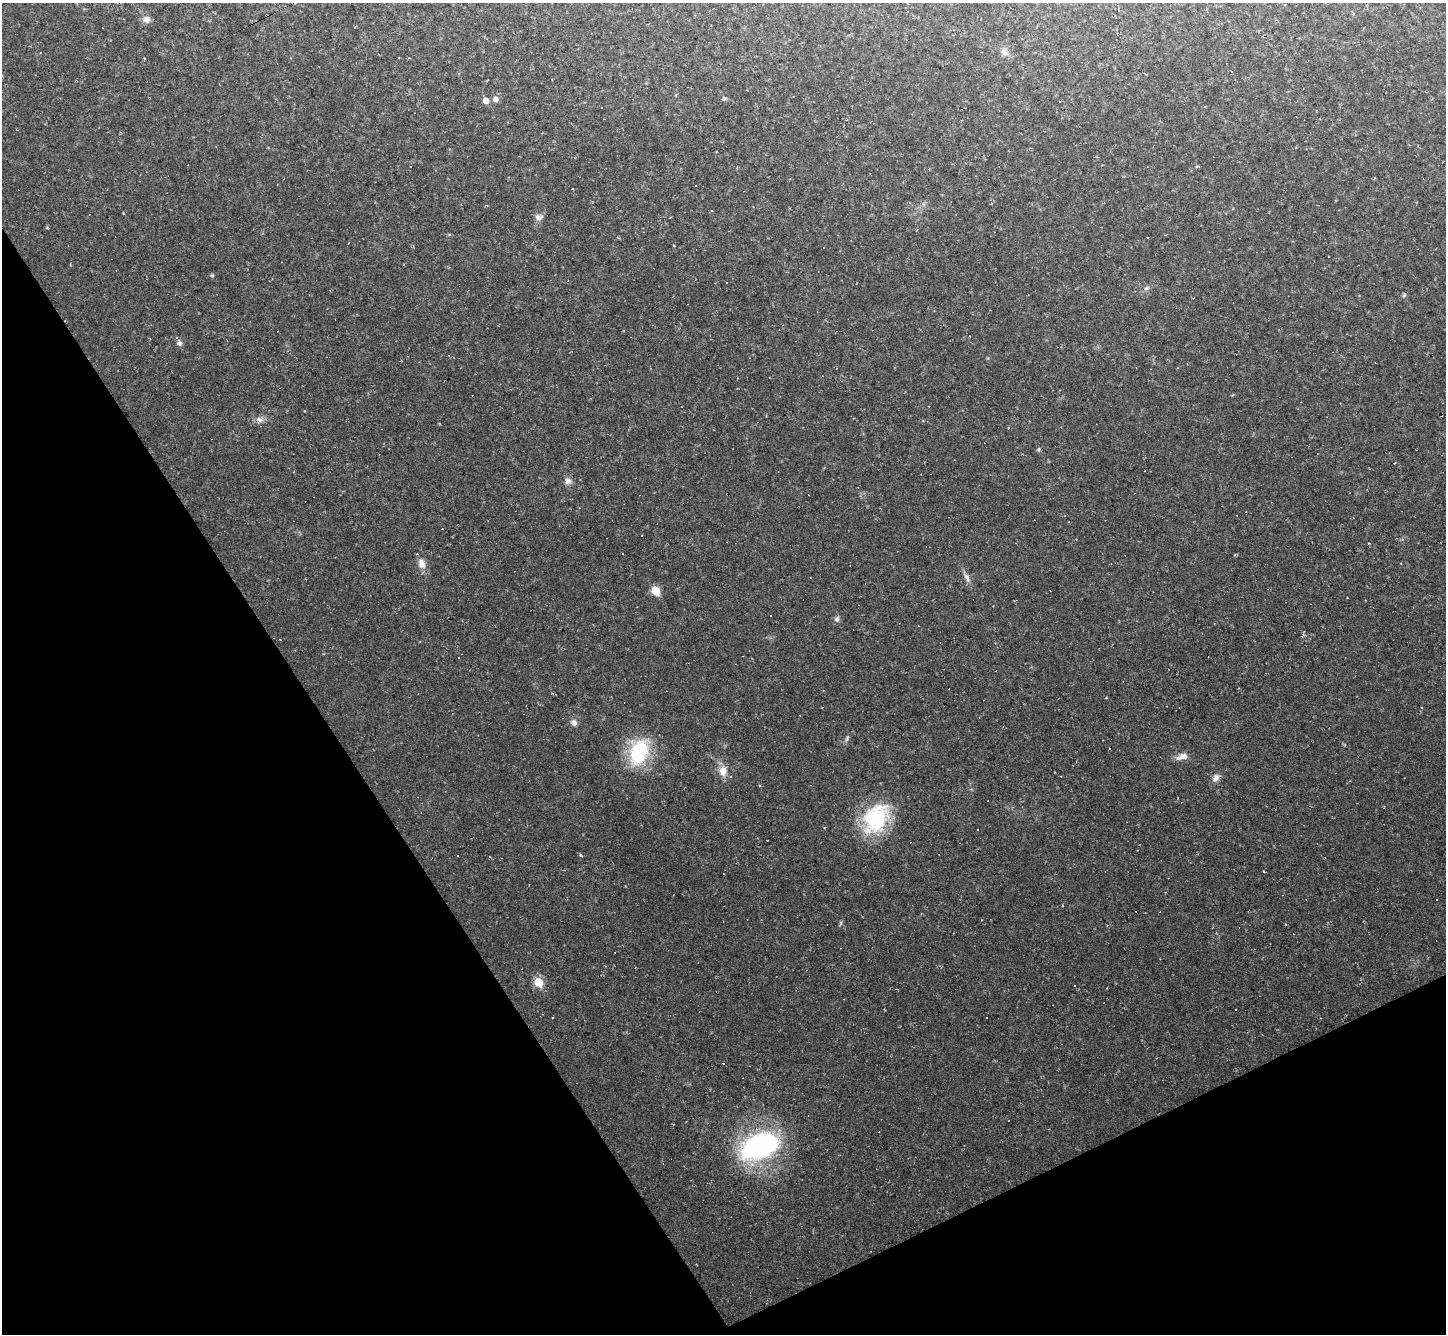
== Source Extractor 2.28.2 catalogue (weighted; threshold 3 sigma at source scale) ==
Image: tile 14 of 4 x 4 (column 2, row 4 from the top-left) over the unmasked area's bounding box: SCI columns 1445-2888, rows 288-1619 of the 5776 x 5767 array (HDU 1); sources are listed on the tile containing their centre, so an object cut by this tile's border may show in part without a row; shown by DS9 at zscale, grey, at full resolution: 1 PNG px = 1 image px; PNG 1448 x 1336 px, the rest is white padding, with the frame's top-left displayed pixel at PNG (2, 3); no overlay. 28% of this frame is shown black and not used: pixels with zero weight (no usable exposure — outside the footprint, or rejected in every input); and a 3 px margin inside the footprint's outer edge (the drizzle kernel's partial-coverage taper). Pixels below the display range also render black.
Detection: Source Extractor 2.28.2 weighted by HDU 2 'WHT'; one run over the whole footprint, this tile lists its part. Background 0.0377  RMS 0.007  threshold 0.0314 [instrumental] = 3 sigma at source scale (4.5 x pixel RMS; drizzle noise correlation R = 1.50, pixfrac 1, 0.05/0.05 arcsec/px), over >= 5 px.
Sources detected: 79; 38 cosmic-ray / hot-pixel residue — not listed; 1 inside a brighter listed object's ellipse — not listed separately; the other 40 listed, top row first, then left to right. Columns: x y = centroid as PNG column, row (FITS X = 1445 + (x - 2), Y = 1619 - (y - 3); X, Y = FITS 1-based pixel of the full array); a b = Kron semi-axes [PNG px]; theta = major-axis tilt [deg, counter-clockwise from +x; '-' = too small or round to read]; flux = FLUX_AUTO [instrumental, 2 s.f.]
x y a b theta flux
146 19 10 9 - 3.6
355 27 3 2 - 0.77
1004 52 11 8 -48 4
724 98 6 5 - 1.4
495 99 6 6 - 3.6
486 100 6 6 - 4.7
1060 101 3 3 - 1.5
716 151 2 2 - 0.53
695 185 3 2 - 0.54
712 211 3 3 - 0.98
539 217 11 9 6 3.4
47 228 4 3 - 0.71
212 275 5 4 - 0.88
727 282 3 2 - 0.69
1146 288 8 5 21 1.8
1028 295 3 2 - 0.4
1404 295 6 5 - 1.1
179 343 7 6 - 2.2
449 356 3 2 - 0.61
260 419 12 8 -11 3.8
1038 449 6 4 61 1
568 481 9 8 - 3.7
422 563 15 10 -80 6.4
967 578 13 6 -68 3.8
655 591 6 5 - 24
837 619 8 7 - 2.2
458 658 3 2 - 0.77
800 715 3 2 - 0.47
574 723 9 8 - 3.3
847 738 9 4 68 1.5
639 752 31 21 72 50
1182 757 16 8 16 5.1
723 771 16 11 -81 7.8
1216 778 11 8 49 4
876 818 42 29 59 54
767 840 3 3 - 2.2
581 855 4 4 - 1.1
840 923 7 4 71 1
538 982 6 6 - 22
759 1146 42 25 23 130